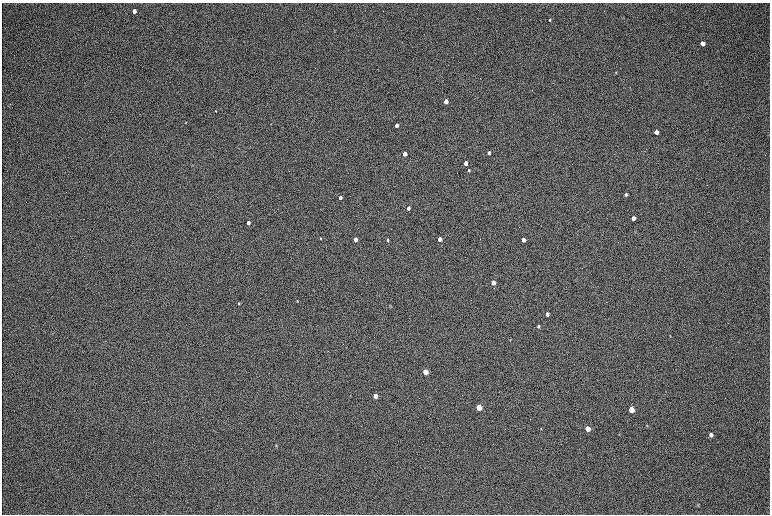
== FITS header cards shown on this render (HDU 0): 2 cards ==
NAXIS1  =                 1536 / length of data axis 1
NAXIS2  =                 1024 / length of data axis 2

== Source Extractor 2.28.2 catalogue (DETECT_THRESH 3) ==
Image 1536 x 1024 px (HDU 0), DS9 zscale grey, zoomed out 1/2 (1 PNG px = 2 x 2 image px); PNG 772 x 516 px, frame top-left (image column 1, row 1023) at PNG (2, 3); no overlay
Background 168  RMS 20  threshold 60.5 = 3 sigma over >= 5 px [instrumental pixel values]
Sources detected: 41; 2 cannot appear on this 1/2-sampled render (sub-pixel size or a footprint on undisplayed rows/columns) and are not listed; the other 39 listed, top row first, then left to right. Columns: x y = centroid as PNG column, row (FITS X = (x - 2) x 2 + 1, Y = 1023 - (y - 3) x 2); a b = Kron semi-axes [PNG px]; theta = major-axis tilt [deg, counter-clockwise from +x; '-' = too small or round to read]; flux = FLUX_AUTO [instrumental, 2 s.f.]
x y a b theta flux
134 11 4 3 - 19000
550 20 3 3 - 4600
703 43 4 3 - 20000
616 72 4 2 - 2500
446 101 3 3 - 51000
216 111 2 2 - 5900
186 122 3 3 - 2500
396 125 3 3 - 25000
656 132 4 3 - 28000
489 153 3 3 - 13000
405 154 3 3 - 42000
466 163 3 3 - 29000
469 170 3 3 - 6100
626 194 4 3 - 8800
340 198 3 3 - 22000
408 208 3 3 - 15000
633 218 4 3 - 23000
248 223 3 3 - 18000
321 238 3 2 - 3100
355 239 3 3 - 43000
440 239 3 3 - 33000
387 240 3 3 - 4000
523 240 3 3 - 39000
493 283 3 3 - 38000
297 301 3 3 - 2700
239 303 4 3 - 3900
390 306 3 2 - 2300
547 314 3 3 - 18000
538 326 3 3 - 5800
425 372 4 3 - 110000
375 396 4 3 - 67000
479 407 4 3 - 160000
631 409 4 3 - 100000
647 426 4 2 - 2500
541 428 4 3 - 2900
587 429 4 3 - 79000
711 435 4 4 - 11000
276 445 4 3 - 3100
698 505 4 4 - 3700
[2 sub-pixel or undisplayed-footprint detections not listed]